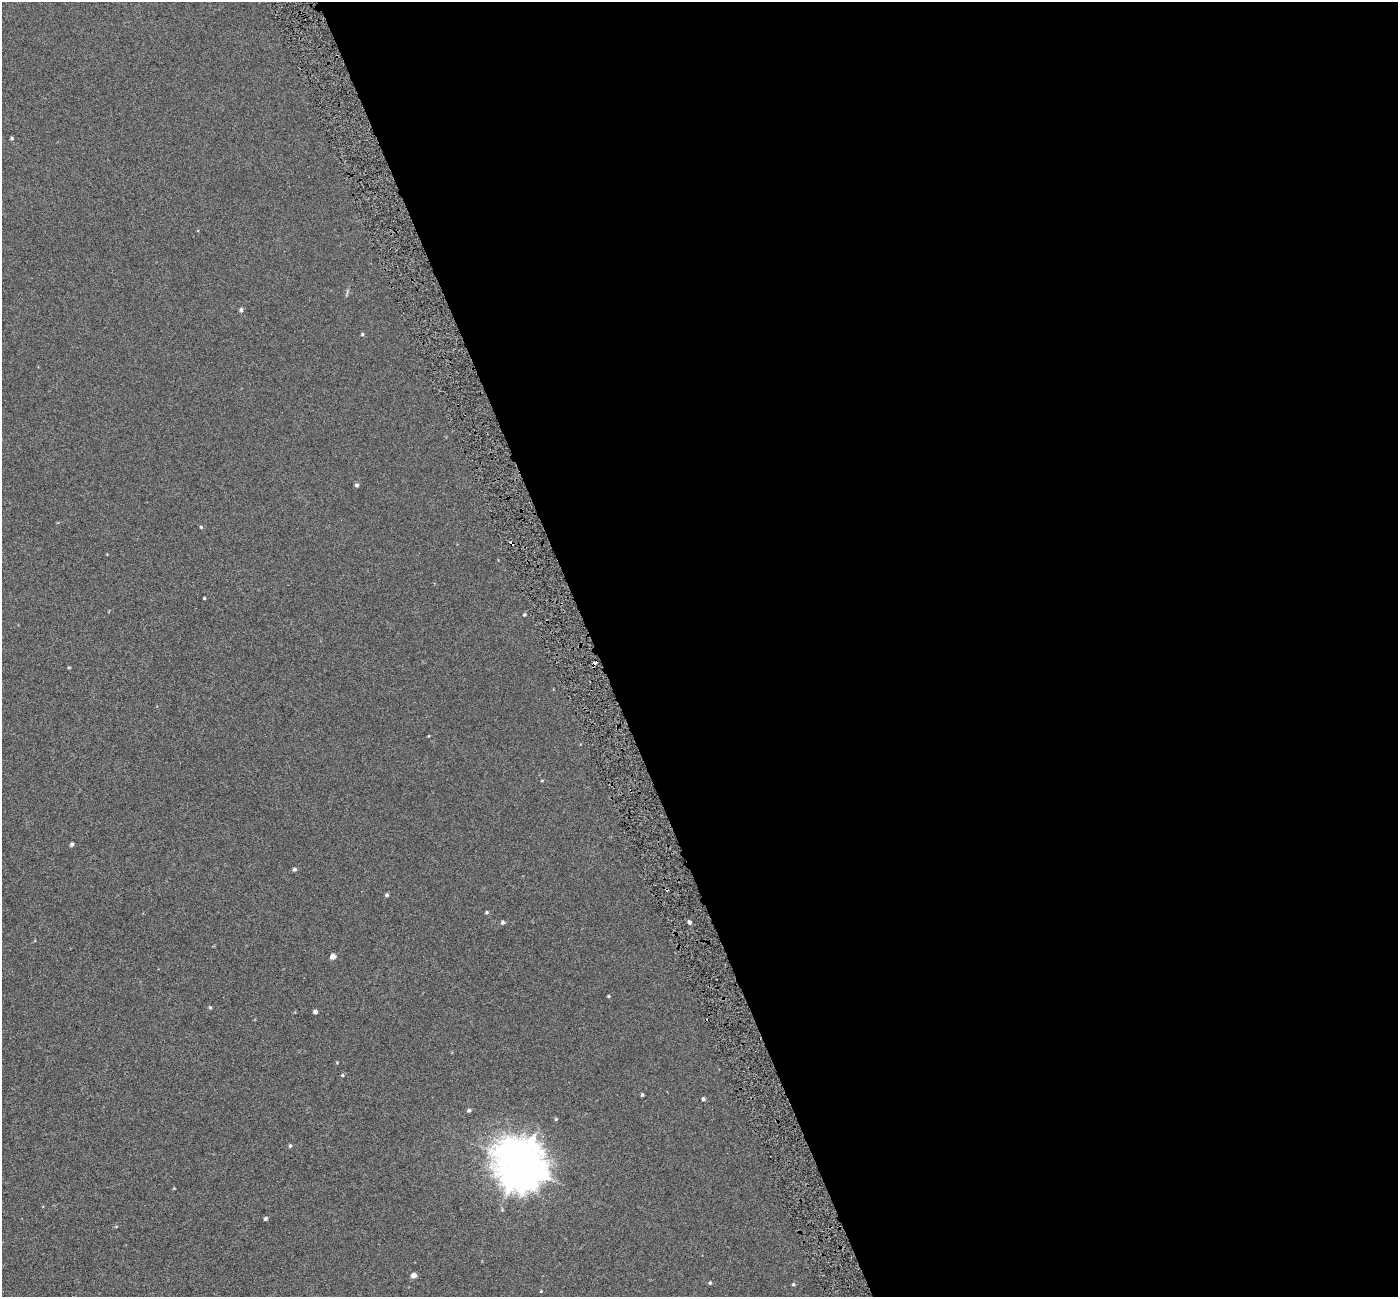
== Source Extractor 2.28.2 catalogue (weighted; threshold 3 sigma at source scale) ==
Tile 8 of 4 x 4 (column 4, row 2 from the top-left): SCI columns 4192-5587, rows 2732-4026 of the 5589 x 5407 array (HDU 1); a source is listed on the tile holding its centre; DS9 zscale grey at full resolution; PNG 1400 x 1299 px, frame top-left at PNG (2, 2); no overlay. Shown black and unused: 58% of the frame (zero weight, under 3 of 6 exposures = <1% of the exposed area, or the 3 px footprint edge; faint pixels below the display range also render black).
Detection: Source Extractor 2.28.2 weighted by HDU 2 'WHT'; one run over the whole footprint, this tile lists its part. Background -4.04e-04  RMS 0.0024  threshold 0.00972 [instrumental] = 3 sigma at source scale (4.09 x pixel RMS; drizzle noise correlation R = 1.36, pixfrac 0.8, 0.0396/0.0396 arcsec/px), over >= 5 px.
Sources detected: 33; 2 cosmic-ray / hot-pixel residue — not listed; the other 31 listed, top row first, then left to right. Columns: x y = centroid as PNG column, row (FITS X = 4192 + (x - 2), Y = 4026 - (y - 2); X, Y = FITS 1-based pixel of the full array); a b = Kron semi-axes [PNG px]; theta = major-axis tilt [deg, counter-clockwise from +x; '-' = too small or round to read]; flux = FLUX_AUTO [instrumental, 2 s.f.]
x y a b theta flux
12 138 4 3 - 0.29
241 310 5 4 - 0.48
362 334 4 3 - 0.26
357 485 5 4 - 0.43
201 527 4 4 - 0.22
512 543 6 4 -33 0.54
204 598 3 3 - 0.18
524 615 4 3 - 0.23
542 780 4 3 - 0.16
72 844 4 4 - 0.44
294 869 5 4 - 0.41
387 895 4 4 - 0.38
487 912 5 4 - 0.27
503 922 5 4 - 0.44
689 922 4 3 - 0.96
333 956 5 4 - 1.6
608 996 3 3 - 0.21
210 1007 4 4 - 0.27
315 1012 4 4 - 0.62
342 1075 4 4 - 0.22
642 1095 4 3 - 0.26
703 1099 4 4 - 0.39
469 1110 5 4 - 0.39
556 1119 4 3 - 0.21
290 1146 5 4 - 0.3
520 1164 17 15 -51 590
265 1218 5 4 - 0.39
414 1275 5 5 - 1.1
710 1283 5 4 - 0.24
793 1284 5 4 - 0.26
541 1291 3 3 - 0.15
Overlapping masked pixels (flux is a lower limit): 1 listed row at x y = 512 543